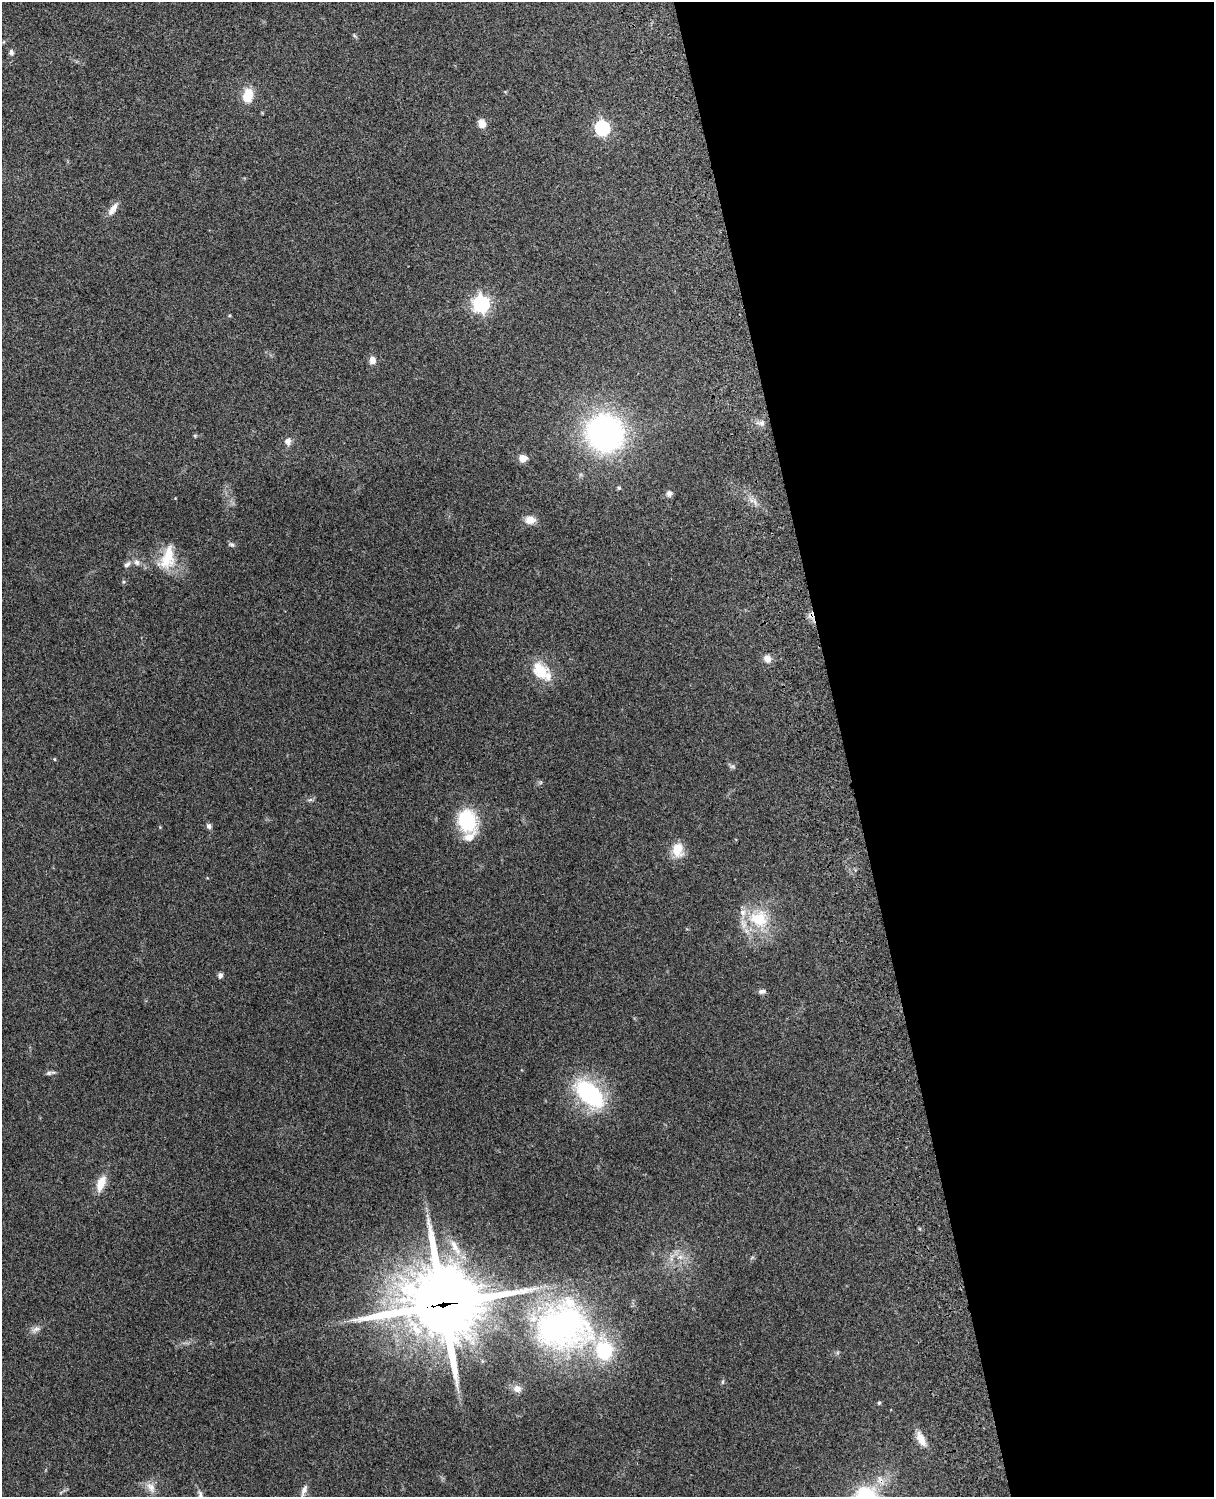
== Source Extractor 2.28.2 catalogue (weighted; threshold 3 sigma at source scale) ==
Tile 8 of 4 x 3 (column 4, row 2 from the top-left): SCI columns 3757-4968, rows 1660-3154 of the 5089 x 4927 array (HDU 1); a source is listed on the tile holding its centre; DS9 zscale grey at full resolution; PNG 1216 x 1499 px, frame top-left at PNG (2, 2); no overlay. Shown black and unused: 31% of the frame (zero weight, under 3 of 4 exposures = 6% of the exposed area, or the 3 px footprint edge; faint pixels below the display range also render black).
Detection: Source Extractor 2.28.2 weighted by HDU 2 'WHT'; one run over the whole footprint, this tile lists its part. Background 0.277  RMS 0.0092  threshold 0.0412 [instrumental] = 3 sigma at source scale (4.5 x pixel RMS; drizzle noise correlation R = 1.50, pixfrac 1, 0.05/0.05 arcsec/px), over >= 5 px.
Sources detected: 52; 4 inside a brighter listed object's ellipse — not listed separately; the other 48 listed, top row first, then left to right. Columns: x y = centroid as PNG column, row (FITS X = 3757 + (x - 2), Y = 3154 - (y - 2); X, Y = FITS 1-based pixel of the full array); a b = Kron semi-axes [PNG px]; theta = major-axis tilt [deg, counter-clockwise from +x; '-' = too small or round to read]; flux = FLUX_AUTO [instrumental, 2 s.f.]
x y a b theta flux
11 52 7 6 - 2.6
248 95 14 10 79 20
482 124 11 9 -68 6.9
602 128 7 6 - 170
113 209 18 7 56 6.9
481 304 7 6 - 290
372 360 9 7 -83 5.8
762 423 9 6 27 3.1
605 433 33 31 -41 240
195 436 6 4 -19 1
288 441 11 8 84 4.4
523 458 8 8 - 8.1
619 488 5 4 - 1.2
669 494 7 7 - 3.4
530 520 13 10 -2 7.9
231 544 9 6 -28 2
167 559 29 21 67 29
137 562 9 7 -60 3.8
127 564 11 6 36 3.4
811 615 9 9 - 4.9
767 659 11 9 -56 5.8
542 671 26 15 -44 27
54 759 5 3 - 0.79
732 766 7 4 0 1.7
310 800 7 4 19 1.7
467 820 21 17 -74 57
209 826 7 6 - 2.7
678 850 20 14 -85 15
759 919 29 25 -11 42
220 975 7 6 - 2.6
762 991 9 5 8 3
49 1073 8 6 15 2.2
589 1093 32 17 -40 110
101 1183 20 9 69 14
455 1247 28 9 -61 15
680 1257 8 6 -43 4.5
442 1304 33 29 3 5100
562 1326 79 60 -2 270
36 1329 14 7 23 4.3
723 1382 7 4 82 1.4
517 1389 10 8 -24 5.6
879 1403 4 4 - 1.1
921 1439 21 9 -64 11
880 1479 12 9 -58 7.2
151 1487 17 10 -53 8.1
304 1490 19 6 69 5.4
200 1495 11 5 -78 2.6
866 1496 22 20 -11 60
Overlapping masked pixels (flux is a lower limit): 4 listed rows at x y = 811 615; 442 1304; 562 1326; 880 1479
Isophote crosses this tile's border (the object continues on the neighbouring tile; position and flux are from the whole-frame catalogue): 2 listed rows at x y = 200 1495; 866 1496